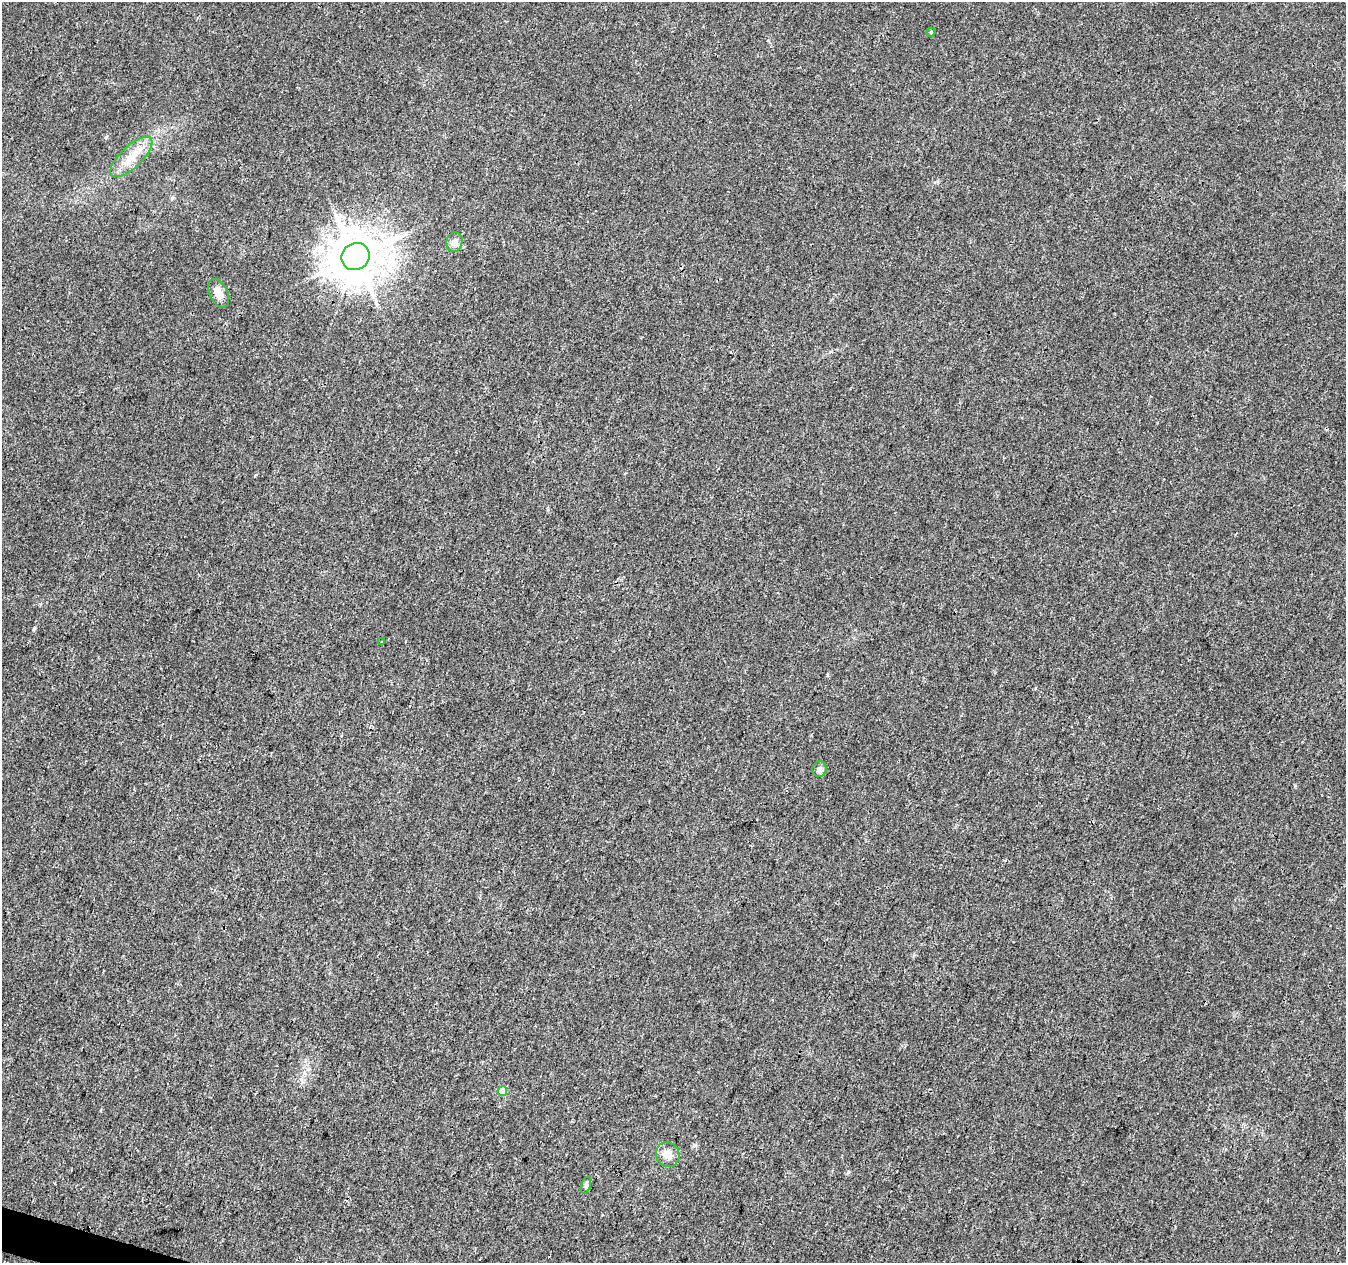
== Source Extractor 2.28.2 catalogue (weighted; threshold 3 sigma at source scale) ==
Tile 7 of 4 x 4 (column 3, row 2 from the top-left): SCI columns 2689-4032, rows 2741-4001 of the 5385 x 5542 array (HDU 1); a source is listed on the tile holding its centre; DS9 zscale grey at full resolution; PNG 1348 x 1265 px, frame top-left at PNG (2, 2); each listed source drawn as its Kron ellipse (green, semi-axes under 4 px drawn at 4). Shown black and unused: <1% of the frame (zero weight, under 3 of 4 exposures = <1% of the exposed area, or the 3 px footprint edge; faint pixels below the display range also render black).
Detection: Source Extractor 2.28.2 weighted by HDU 2 'WHT'; one run over the whole footprint, this tile lists its part. Background 0.00635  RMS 0.0029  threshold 0.013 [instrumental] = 3 sigma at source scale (4.5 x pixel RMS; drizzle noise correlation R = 1.50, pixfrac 1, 0.0396/0.0396 arcsec/px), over >= 5 px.
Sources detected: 12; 2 cosmic-ray / hot-pixel residue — neither listed nor drawn; the other 10 listed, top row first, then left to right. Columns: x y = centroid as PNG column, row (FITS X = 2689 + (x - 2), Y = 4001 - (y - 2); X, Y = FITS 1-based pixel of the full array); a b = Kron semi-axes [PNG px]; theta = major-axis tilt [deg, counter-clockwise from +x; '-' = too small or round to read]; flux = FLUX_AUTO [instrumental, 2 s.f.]
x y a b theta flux
931 32 4 4 - 0.28
131 157 27 11 43 6
454 242 10 8 77 2
355 257 14 13 - 1100
219 293 15 9 -64 2.8
382 642 3 2 - 0.25
819 769 8 7 - 1.3
502 1091 5 4 - 5.4
668 1155 12 11 - 2.9
586 1185 9 4 73 0.71
Overlapping masked pixels (flux is a lower limit): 1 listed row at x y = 355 257
Unlisted compact peaks at least as high as the median listed source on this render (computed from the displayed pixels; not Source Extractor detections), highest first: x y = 34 628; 106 137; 848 1172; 827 675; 768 40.